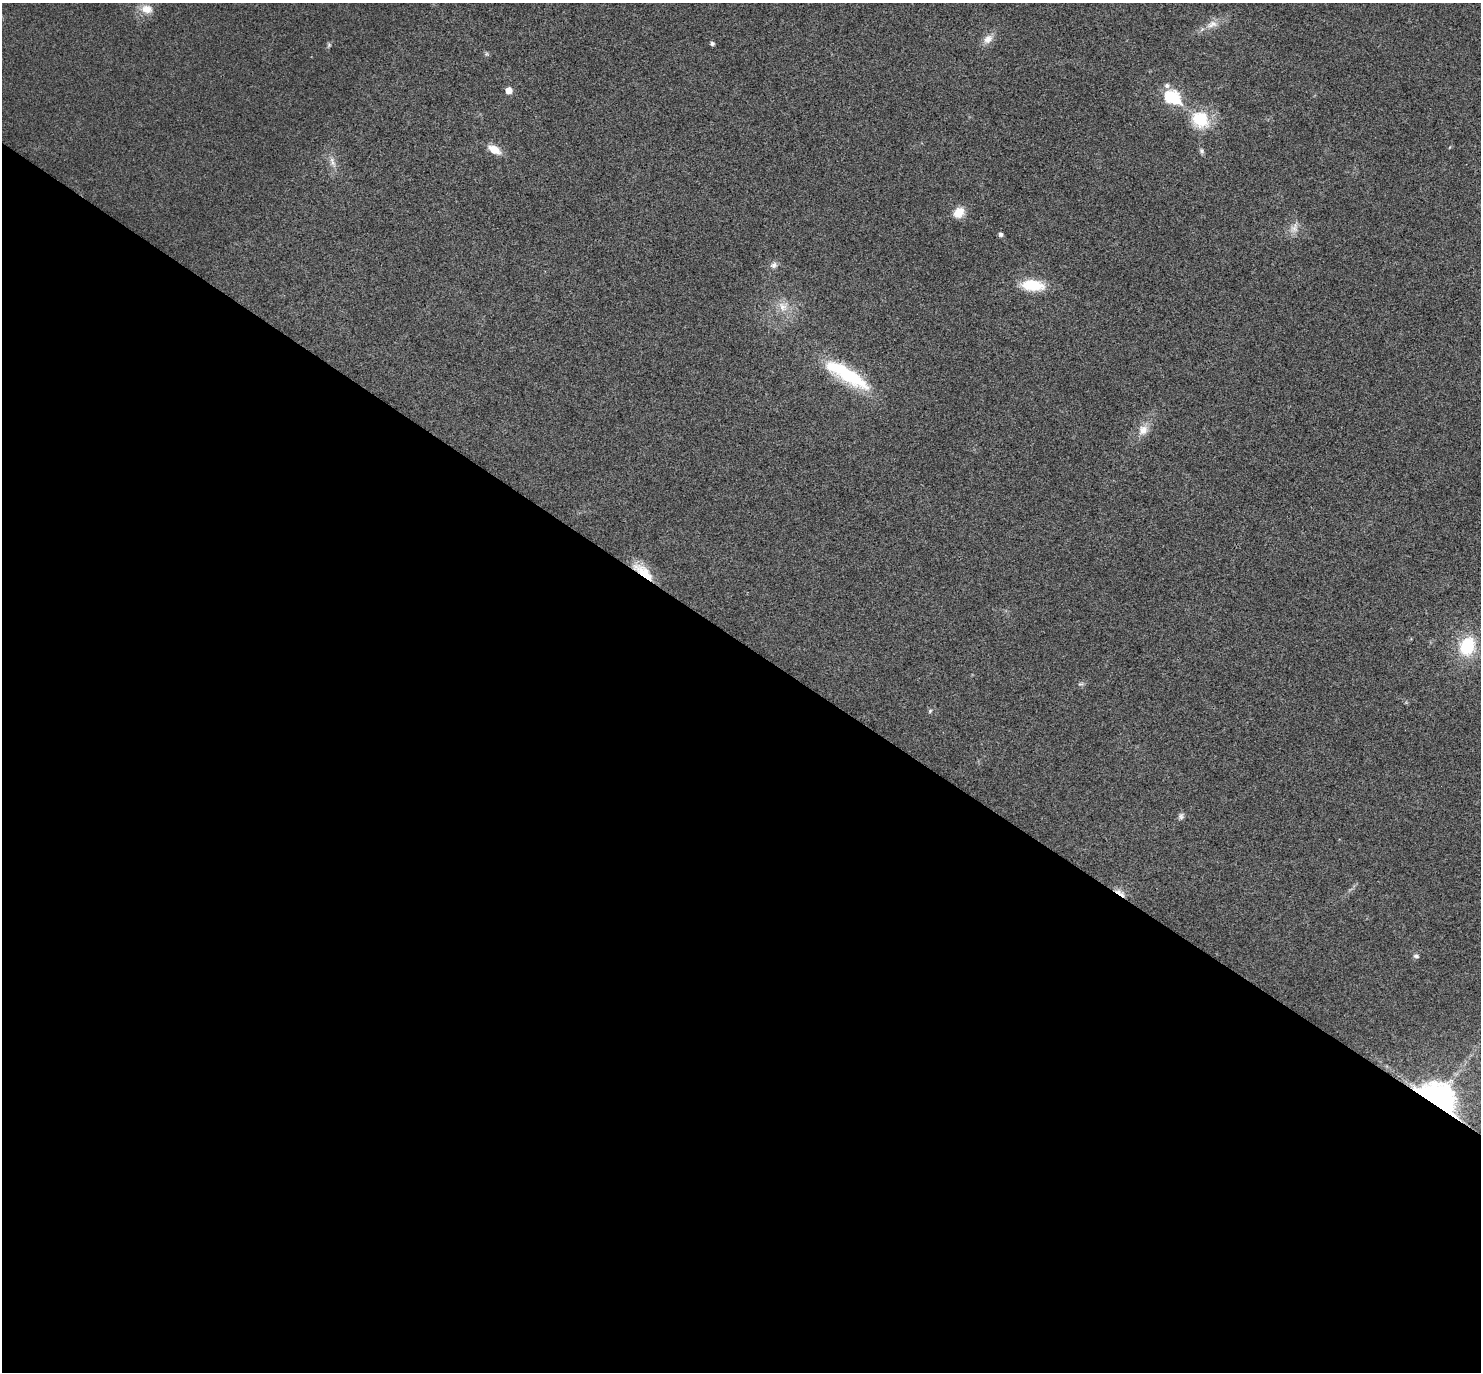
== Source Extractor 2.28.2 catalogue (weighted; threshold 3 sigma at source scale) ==
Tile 14 of 4 x 4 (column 2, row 4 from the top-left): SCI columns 1485-2963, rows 295-1664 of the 5923 x 5927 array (HDU 1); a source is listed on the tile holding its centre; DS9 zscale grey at full resolution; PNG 1483 x 1374 px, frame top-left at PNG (2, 3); no overlay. Shown black and unused: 53% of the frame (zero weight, under 3 of 4 exposures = <1% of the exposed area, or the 3 px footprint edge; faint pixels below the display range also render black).
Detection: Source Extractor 2.28.2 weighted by HDU 2 'WHT'; one run over the whole footprint, this tile lists its part. Background 0.0226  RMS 0.0056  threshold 0.0254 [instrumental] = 3 sigma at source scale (4.5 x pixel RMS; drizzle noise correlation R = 1.50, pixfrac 1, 0.05/0.05 arcsec/px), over >= 5 px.
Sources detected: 30; all 30 listed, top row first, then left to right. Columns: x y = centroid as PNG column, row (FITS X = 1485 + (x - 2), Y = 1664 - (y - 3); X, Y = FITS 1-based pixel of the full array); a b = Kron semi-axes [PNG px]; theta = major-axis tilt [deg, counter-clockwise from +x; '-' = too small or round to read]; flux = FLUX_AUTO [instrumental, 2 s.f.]
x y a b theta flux
147 9 16 11 -8 7.1
1212 24 19 10 21 6.4
988 39 16 10 37 5
712 44 4 4 - 1.6
329 45 8 5 75 1.1
486 54 7 5 0 0.96
1167 85 7 6 - 2
509 90 5 5 - 7
1172 97 8 6 -33 71
1200 119 22 20 -44 23
1450 147 5 3 - 0.43
494 149 16 8 -31 8
1201 151 8 6 -74 1.4
332 162 17 7 -74 4.4
959 212 14 11 39 7.8
1294 228 18 11 63 5.1
1001 234 5 4 - 1.8
774 265 10 9 - 2.6
1033 285 27 12 -5 18
783 306 15 15 - 8.5
846 374 60 16 -31 44
1143 430 15 13 61 6.4
643 572 30 10 -39 13
1467 646 22 18 72 27
1081 684 8 5 1 1.3
930 711 6 4 47 0.84
1181 816 9 7 69 1.7
1120 893 18 6 -35 4.4
1416 956 7 7 - 1.5
1436 1101 12 10 -35 1500
Overlapping masked pixels (flux is a lower limit): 3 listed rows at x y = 643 572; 1120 893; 1436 1101